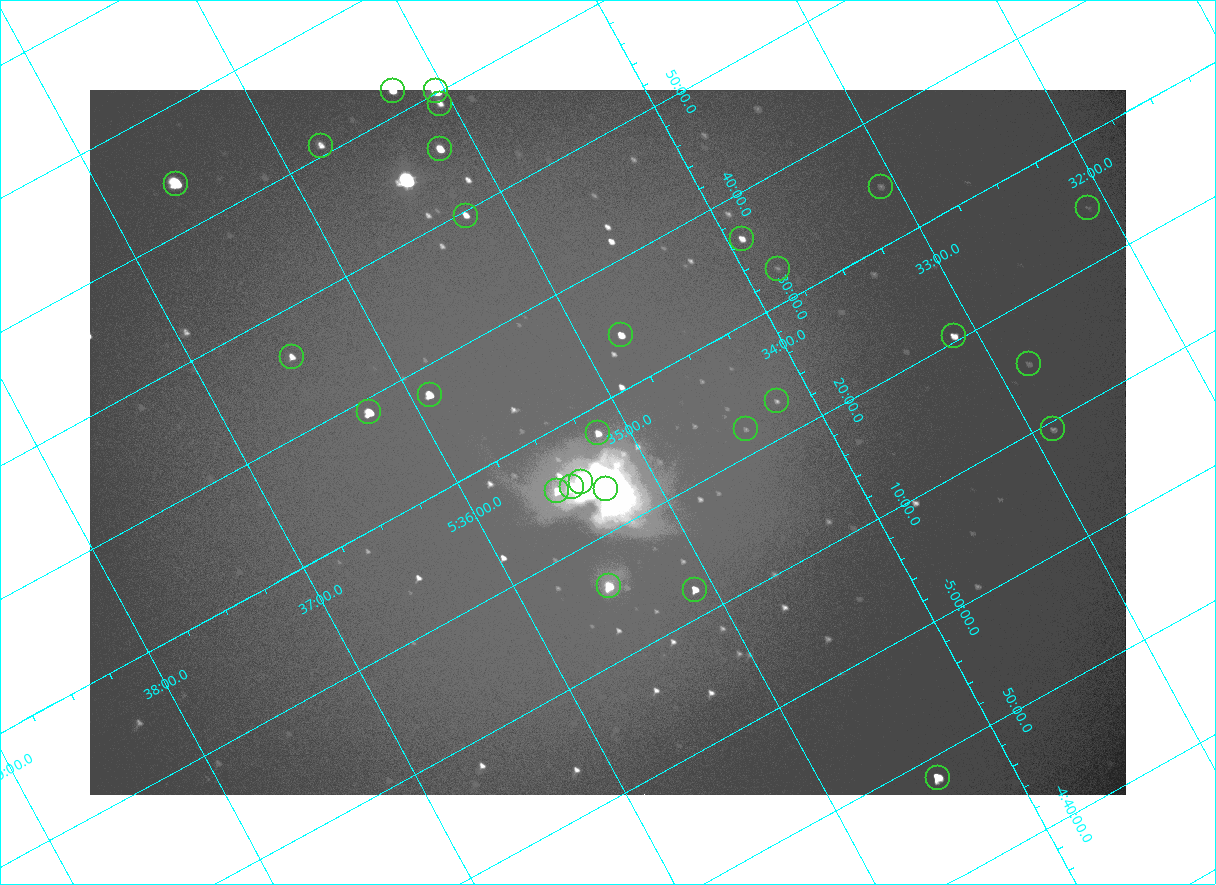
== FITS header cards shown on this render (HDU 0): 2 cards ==
NAXIS1  =                 2072
NAXIS2  =                 1410

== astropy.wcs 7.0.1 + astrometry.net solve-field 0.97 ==
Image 2072 x 1410 px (HDU 0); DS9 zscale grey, zoomed out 1/2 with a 90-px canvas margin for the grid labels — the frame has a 2x2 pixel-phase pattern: the four 2x2 pixel phases sit at different levels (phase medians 96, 103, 103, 171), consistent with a one-shot-colour (mosaic) sensor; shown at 1/2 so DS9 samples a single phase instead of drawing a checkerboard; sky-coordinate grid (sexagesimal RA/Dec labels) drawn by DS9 from the SOLVED WCS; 28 Tycho-2 reference stars matched to detected sources circled (green)
Header WCS: none
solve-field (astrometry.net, Tycho-2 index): SOLVED blind (the file carries no WCS)
Solved WCS: RA---TAN-SIP/DEC--TAN-SIP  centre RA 05:35:08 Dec -05:27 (83.78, -5.45 deg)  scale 2.55 arcsec/px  FOV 88.2' x 59.8'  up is -152 deg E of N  parity flipped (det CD > 0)
(file carries no celestial WCS; the grid is the blind solution)
Tycho-2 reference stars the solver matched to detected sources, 28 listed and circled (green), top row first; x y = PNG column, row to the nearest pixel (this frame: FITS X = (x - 90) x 2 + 1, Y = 1410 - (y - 90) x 2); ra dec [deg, ICRS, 3 dp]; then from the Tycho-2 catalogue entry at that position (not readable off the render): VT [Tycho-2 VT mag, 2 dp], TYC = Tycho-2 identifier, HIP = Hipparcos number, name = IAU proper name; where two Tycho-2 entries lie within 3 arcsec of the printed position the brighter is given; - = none
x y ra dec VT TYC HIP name
392 90 83.816 -6.033 7.12 4778-1358-1 - -
436 91 83.761 -6.002 4.70 4778-1403-1 26199 -
440 104 83.765 -5.984 8.95 4778-1377-1 - -
321 146 83.942 -6.013 8.95 4778-1351-1 - -
440 149 83.796 -5.927 7.42 4778-1370-1 - -
176 184 84.149 -6.065 5.71 4778-1379-1 26345 -
881 186 83.271 -5.577 10.70 4774-816-1 - -
1088 208 83.027 -5.407 10.64 4774-422-1 - -
466 216 83.808 -5.827 8.43 4778-1364-1 - -
742 239 83.480 -5.607 8.83 4774-850-1 - -
778 268 83.455 -5.546 10.93 4774-913-1 - -
621 335 83.696 -5.571 8.07 4774-809-1 - -
954 336 83.281 -5.341 8.59 4774-473-1 26021 -
292 356 84.122 -5.770 8.64 4778-1069-1 - -
1028 364 83.207 -5.255 10.70 4774-524-1 - -
430 394 83.975 -5.628 7.32 4778-1369-1 - -
776 401 83.546 -5.382 10.28 4774-846-1 - -
369 412 84.063 -5.648 6.51 4778-1378-1 26314 -
746 429 83.604 -5.368 10.89 4774-818-2 - -
1053 429 83.221 -5.156 10.21 4774-573-1 - -
598 433 83.791 -5.465 8.45 4774-849-1 - -
581 482 83.845 -5.416 5.03 4774-933-1 26235 -
572 486 83.860 -5.417 6.19 4774-934-1 - -
606 489 83.819 -5.390 5.06 4774-931-1 26221 -
557 491 83.881 -5.421 8.46 4774-935-1 - -
609 586 83.881 -5.267 6.87 4774-906-1 26258 -
695 590 83.776 -5.204 7.81 4774-915-1 - -
938 778 83.600 -4.804 6.81 4774-926-1 26137 -